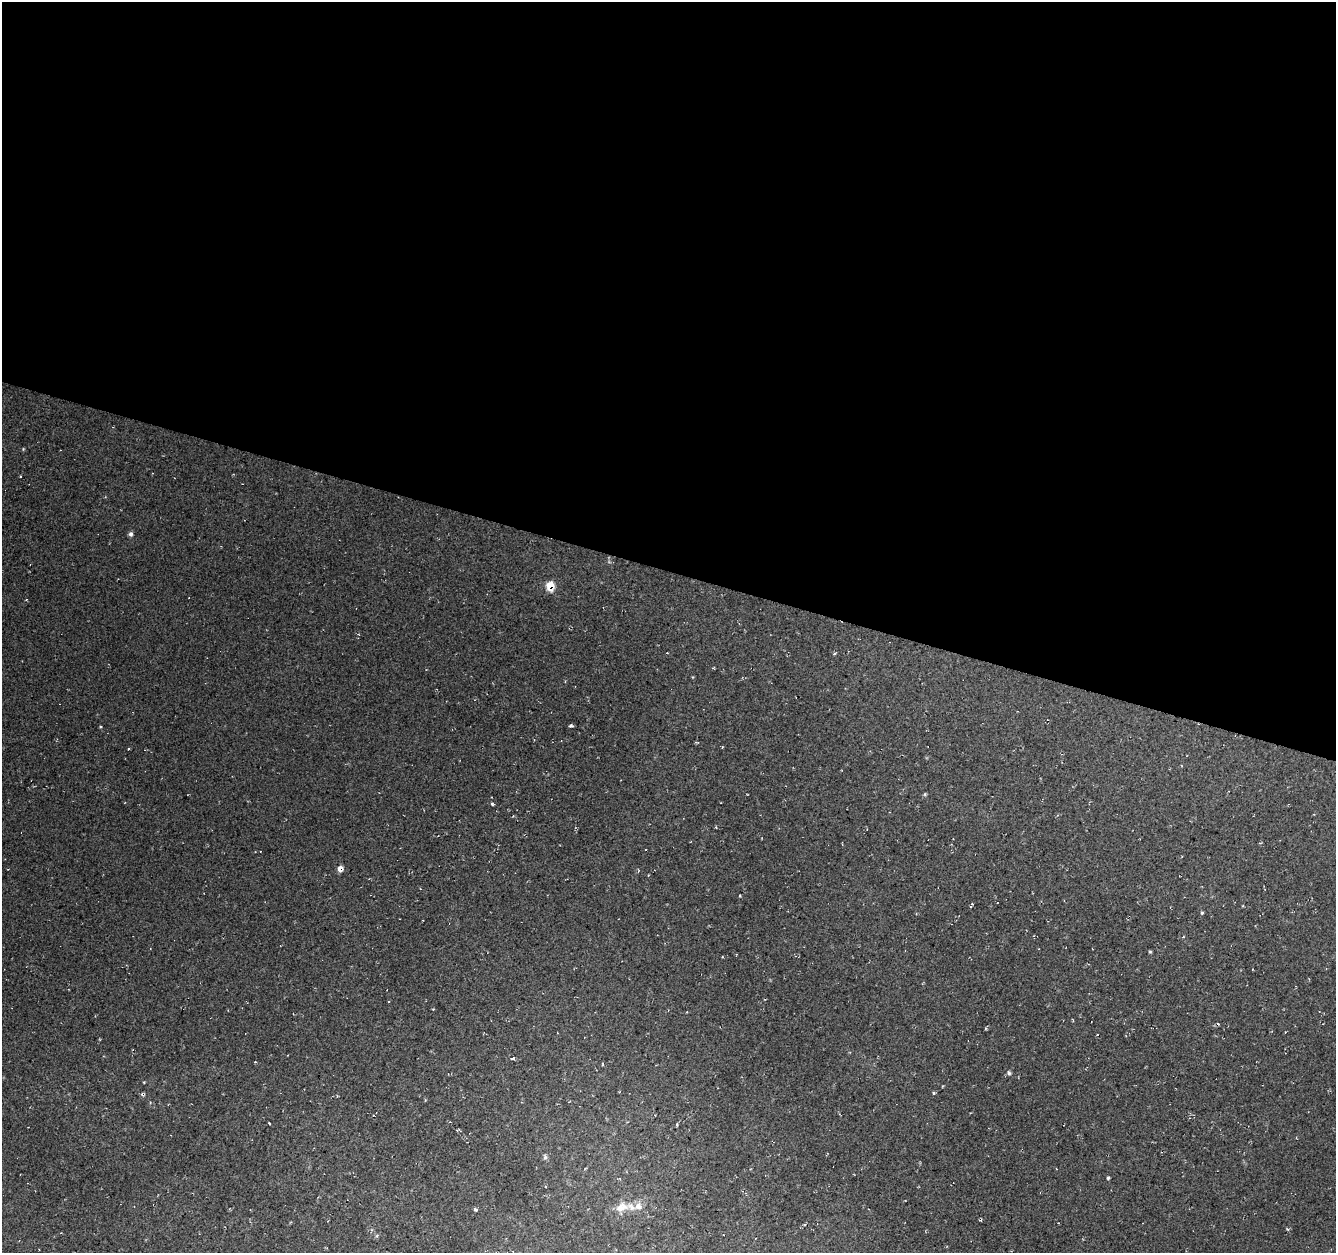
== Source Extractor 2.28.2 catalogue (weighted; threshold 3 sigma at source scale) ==
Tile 3 of 4 x 4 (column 3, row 1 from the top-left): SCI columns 2672-4005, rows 4033-5283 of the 5381 x 5612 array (HDU 1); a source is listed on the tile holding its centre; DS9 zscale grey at full resolution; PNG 1338 x 1255 px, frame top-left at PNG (2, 2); no overlay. Shown black and unused: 46% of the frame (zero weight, under 2 of 3 exposures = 2% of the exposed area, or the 3 px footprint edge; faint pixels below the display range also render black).
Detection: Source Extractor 2.28.2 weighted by HDU 2 'WHT'; one run over the whole footprint, this tile lists its part. Background 0.0367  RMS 0.011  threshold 0.0474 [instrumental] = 3 sigma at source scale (4.5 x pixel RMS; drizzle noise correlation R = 1.50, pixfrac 1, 0.0396/0.0396 arcsec/px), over >= 5 px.
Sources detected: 24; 1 cosmic-ray / hot-pixel residue — not listed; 2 inside a brighter listed object's ellipse — not listed separately; the other 21 listed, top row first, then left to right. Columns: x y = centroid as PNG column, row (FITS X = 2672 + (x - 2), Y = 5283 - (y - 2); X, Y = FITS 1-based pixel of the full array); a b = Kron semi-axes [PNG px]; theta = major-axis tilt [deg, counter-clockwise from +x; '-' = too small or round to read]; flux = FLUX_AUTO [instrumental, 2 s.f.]
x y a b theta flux
131 534 6 5 - 2.8
550 586 7 6 - 20
667 653 3 2 - 0.74
834 654 4 3 - 1.1
571 725 4 3 - 2.1
129 749 3 2 - 1.7
925 794 5 4 - 1.3
492 804 5 3 - 1.6
340 869 5 5 - 8.4
1202 913 5 4 - 1.2
1150 952 5 3 - 1.1
1218 1024 4 3 - 1.5
513 1058 5 3 - 2
602 1064 4 3 - 0.76
1009 1073 6 5 - 1.8
933 1093 4 3 - 1.5
269 1123 3 2 - 1
545 1157 7 6 - 2.3
1108 1178 4 3 - 1.4
621 1207 19 11 17 14
476 1210 4 3 - 2.1
Overlapping masked pixels (flux is a lower limit): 2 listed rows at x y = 550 586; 340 869